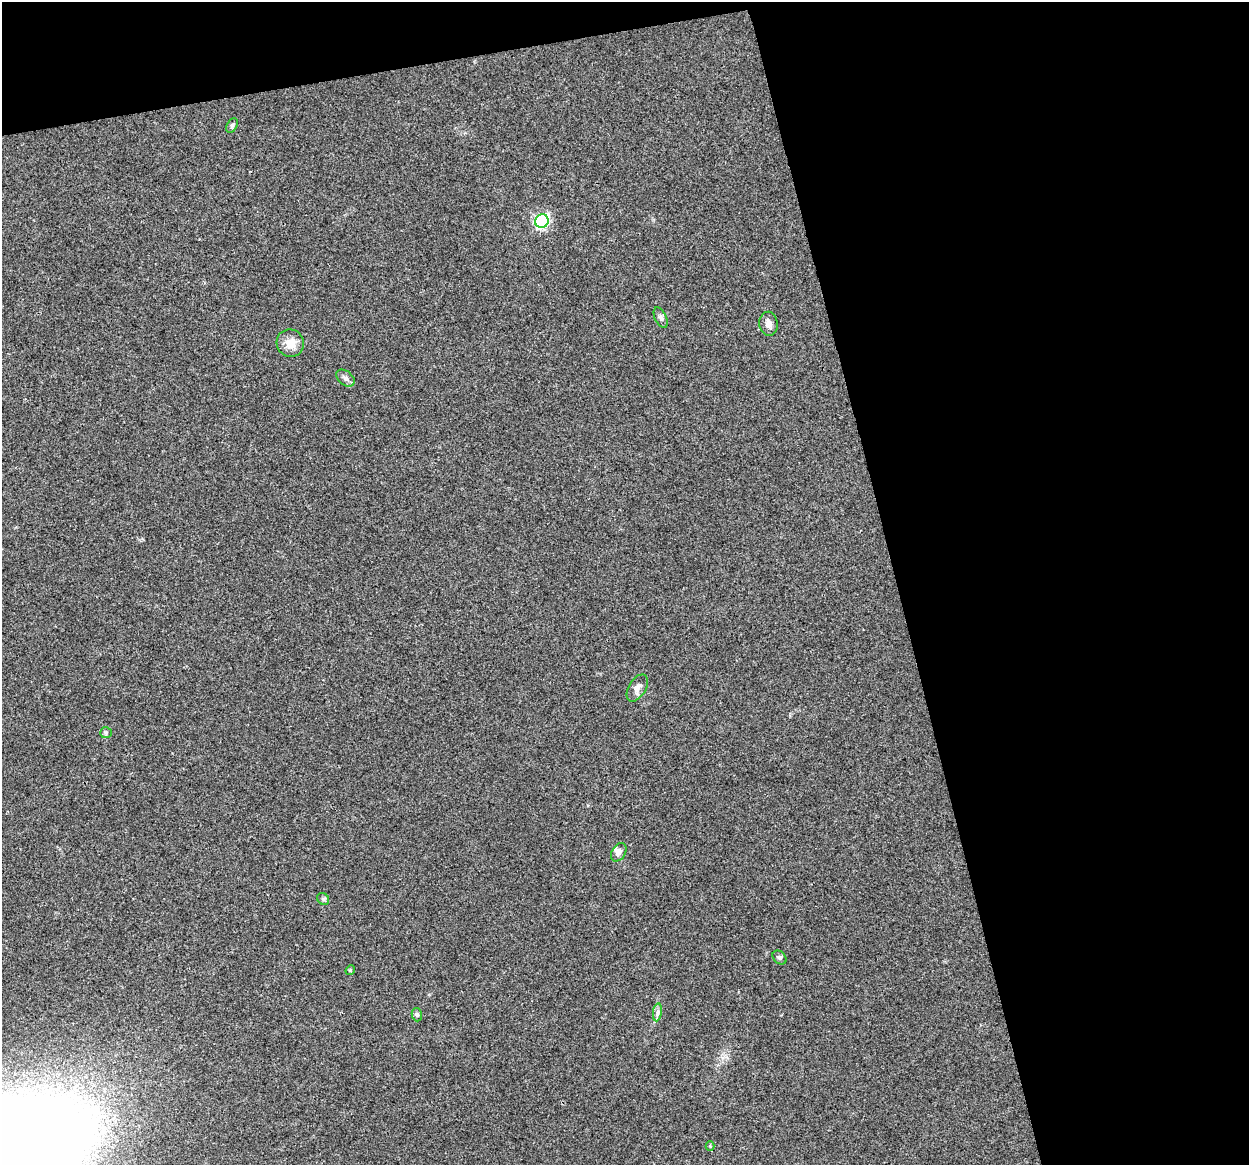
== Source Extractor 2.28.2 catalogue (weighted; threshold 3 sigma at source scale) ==
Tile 2 of 2 x 2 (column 2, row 1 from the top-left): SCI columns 1248-2494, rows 1193-2355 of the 2494 x 2398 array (HDU 1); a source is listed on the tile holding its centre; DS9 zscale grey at full resolution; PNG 1251 x 1167 px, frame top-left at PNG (2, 2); each listed source drawn as its Kron ellipse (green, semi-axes under 4 px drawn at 4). Shown black and unused: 32% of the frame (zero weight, under 3 of 4 exposures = <1% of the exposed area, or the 3 px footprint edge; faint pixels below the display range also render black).
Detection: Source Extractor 2.28.2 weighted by HDU 2 'WHT'; one run over the whole footprint, this tile lists its part. Background 0.0302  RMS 0.0052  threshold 0.0232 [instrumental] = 3 sigma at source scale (4.5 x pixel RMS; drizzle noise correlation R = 1.50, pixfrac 1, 0.0396/0.0396 arcsec/px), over >= 5 px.
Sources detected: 16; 1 inside a brighter listed object's ellipse — not listed separately; the other 15 listed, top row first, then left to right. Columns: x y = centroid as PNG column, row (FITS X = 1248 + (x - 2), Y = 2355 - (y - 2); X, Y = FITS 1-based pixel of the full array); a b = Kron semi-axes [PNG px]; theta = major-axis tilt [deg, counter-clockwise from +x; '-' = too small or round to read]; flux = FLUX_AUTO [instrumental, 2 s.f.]
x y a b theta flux
232 125 8 5 63 0.94
542 221 7 6 - 92
661 318 11 6 -64 1.5
768 324 12 9 -83 3.2
290 343 14 13 - 5.9
345 378 10 7 -40 2.2
637 688 15 8 58 3.1
106 733 6 5 - 0.83
619 852 10 6 59 2.5
323 899 6 5 - 0.88
779 957 8 6 -43 1.2
350 970 5 4 - 0.7
657 1012 9 4 82 1.6
417 1015 7 5 -76 1
710 1146 4 4 - 0.49